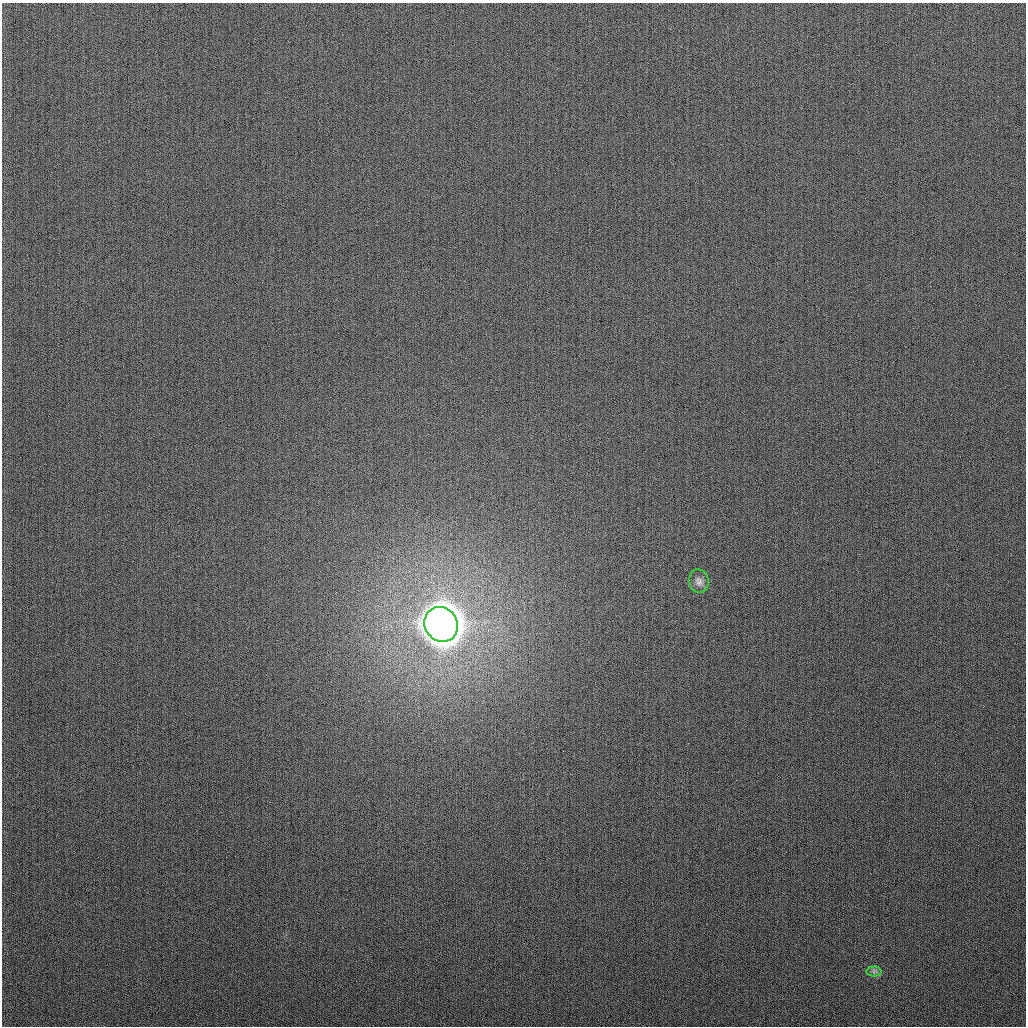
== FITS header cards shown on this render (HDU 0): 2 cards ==
NAXIS1  =                 1024
NAXIS2  =                 1024

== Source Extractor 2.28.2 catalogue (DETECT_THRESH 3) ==
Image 1024 x 1024 px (HDU 0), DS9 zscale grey, 1 PNG px = 1 image px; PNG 1028 x 1028 px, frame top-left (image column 1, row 1024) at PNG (2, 3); each listed source drawn as its Kron ellipse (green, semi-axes under 4 px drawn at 4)
Background 264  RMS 11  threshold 32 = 3 sigma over >= 5 px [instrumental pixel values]
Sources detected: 3; all 3 listed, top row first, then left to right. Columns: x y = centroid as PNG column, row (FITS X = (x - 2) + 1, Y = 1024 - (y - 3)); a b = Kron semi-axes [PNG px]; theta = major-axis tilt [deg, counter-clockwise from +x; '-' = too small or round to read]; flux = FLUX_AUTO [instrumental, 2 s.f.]
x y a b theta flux
699 581 12 9 -80 3.8e+03
441 624 18 16 -57 3.4e+06
874 971 7 5 0 1.8e+03